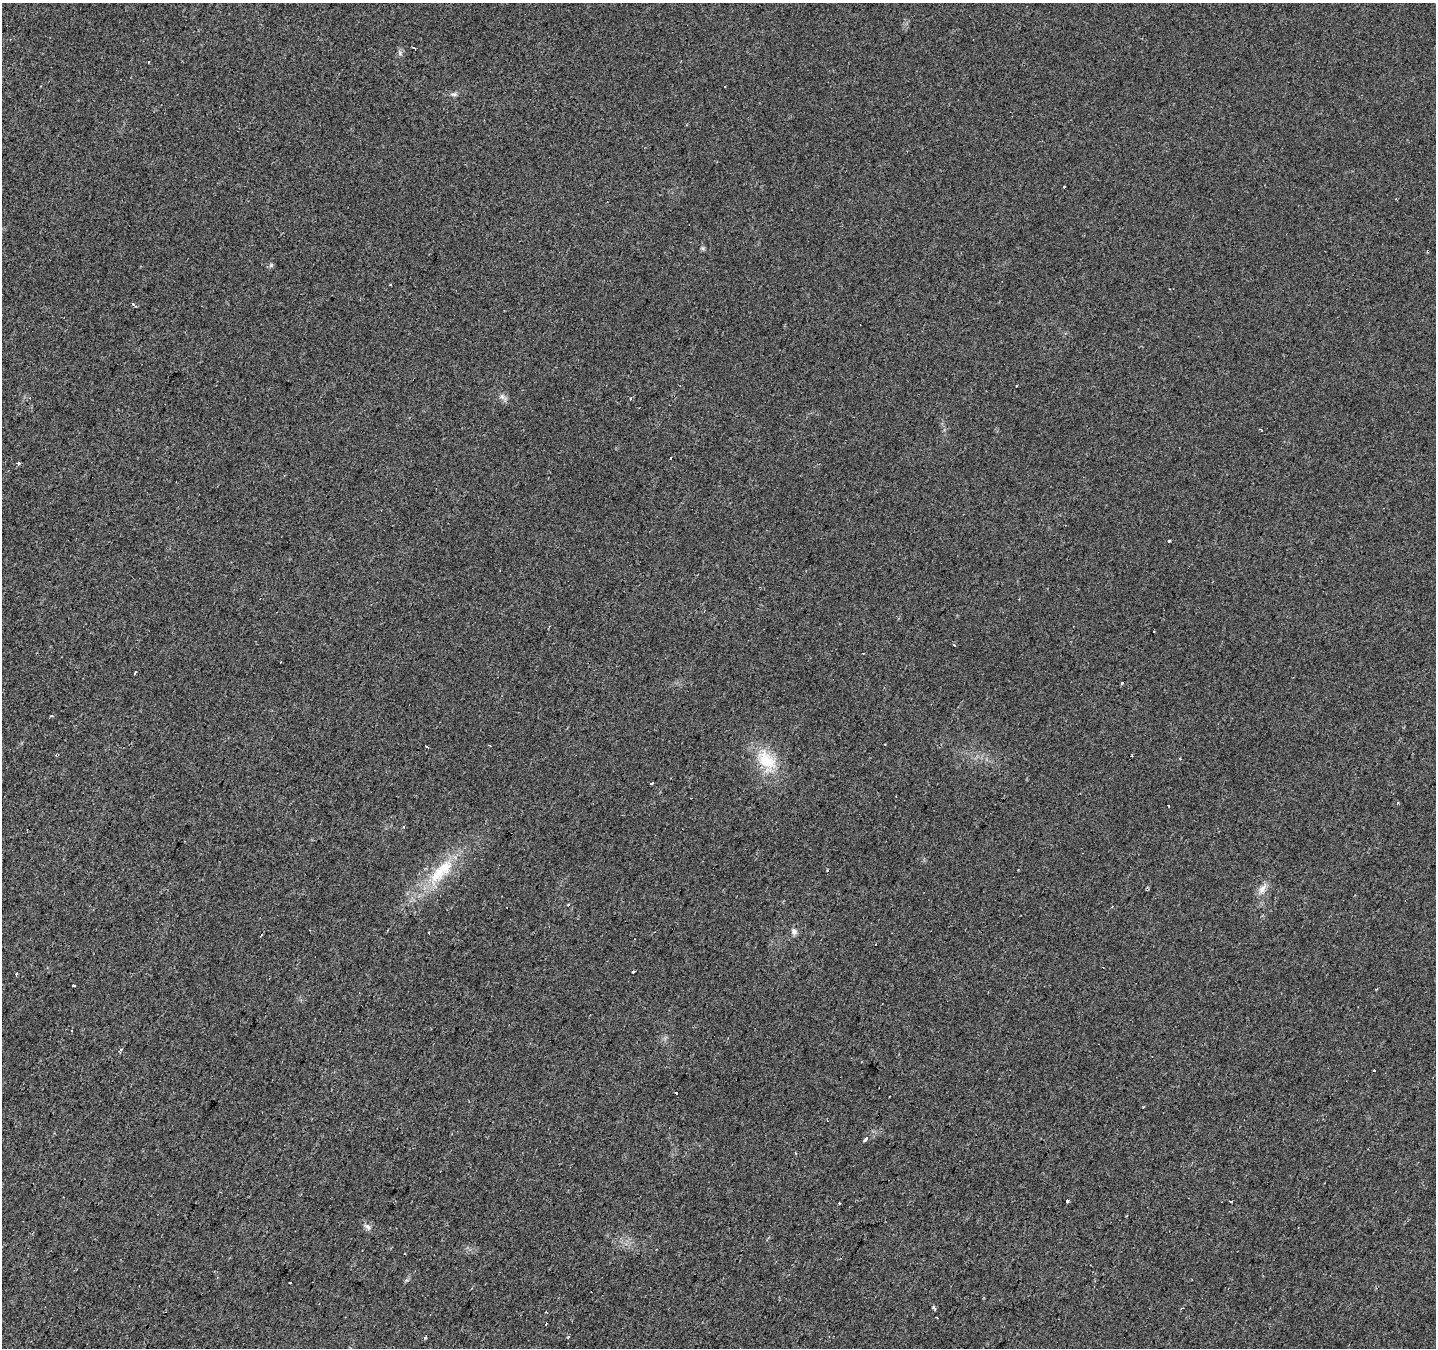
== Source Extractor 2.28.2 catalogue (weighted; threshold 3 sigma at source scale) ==
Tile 7 of 4 x 4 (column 3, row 2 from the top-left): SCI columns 2874-4307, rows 2956-4301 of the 5741 x 5843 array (HDU 1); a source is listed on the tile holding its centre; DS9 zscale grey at full resolution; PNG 1438 x 1350 px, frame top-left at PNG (2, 3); no overlay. Shown black and unused: <1% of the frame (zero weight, under 2 of 3 exposures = <1% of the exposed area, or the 3 px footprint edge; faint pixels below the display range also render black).
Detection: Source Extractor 2.28.2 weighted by HDU 2 'WHT'; one run over the whole footprint, this tile lists its part. Background 0.022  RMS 0.006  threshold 0.0268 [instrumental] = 3 sigma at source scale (4.5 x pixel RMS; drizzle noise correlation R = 1.50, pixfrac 1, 0.0396/0.0396 arcsec/px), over >= 5 px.
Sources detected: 57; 21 cosmic-ray / hot-pixel residue — not listed; the other 36 listed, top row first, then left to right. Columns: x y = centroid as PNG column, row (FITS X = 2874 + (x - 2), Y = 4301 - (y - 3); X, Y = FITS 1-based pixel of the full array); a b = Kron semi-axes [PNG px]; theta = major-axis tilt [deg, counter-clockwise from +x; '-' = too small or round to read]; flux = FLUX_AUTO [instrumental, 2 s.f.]
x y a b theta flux
400 53 7 4 90 1.2
148 62 3 3 - 1.2
454 94 8 6 9 1.4
1065 187 3 3 - 2.1
390 285 3 3 - 1.3
134 304 3 3 - 5.9
502 397 6 5 - 1.6
631 398 3 3 - 0.79
18 463 3 3 - 2.2
1169 541 3 3 - 1.3
954 645 3 3 - 2.7
135 672 3 3 - 3.5
426 746 4 3 - 5.8
1180 759 3 3 - 0.61
766 760 34 21 -45 22
651 784 3 3 - 1.6
1169 806 3 3 - 1.4
441 871 47 17 43 29
1262 889 16 7 59 4.1
794 931 9 7 -65 2.1
429 933 3 2 - 0.64
261 935 3 2 - 1.1
634 972 3 3 - 3.2
73 985 3 3 - 2.5
1377 989 3 2 - 0.64
121 1050 3 3 - 3.2
1374 1070 3 3 - 9.9
676 1092 3 3 - 4
827 1121 3 2 - 0.62
866 1138 4 3 - 7.8
1067 1201 3 3 - 8.3
1231 1201 3 3 - 1.2
839 1203 3 3 - 2
367 1227 12 6 -47 2.3
290 1282 3 3 - 2.7
569 1336 4 3 - 0.83
Unlisted compact peaks at least as high as the median listed source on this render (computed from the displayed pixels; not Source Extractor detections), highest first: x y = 933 1307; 703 248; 1143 1107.